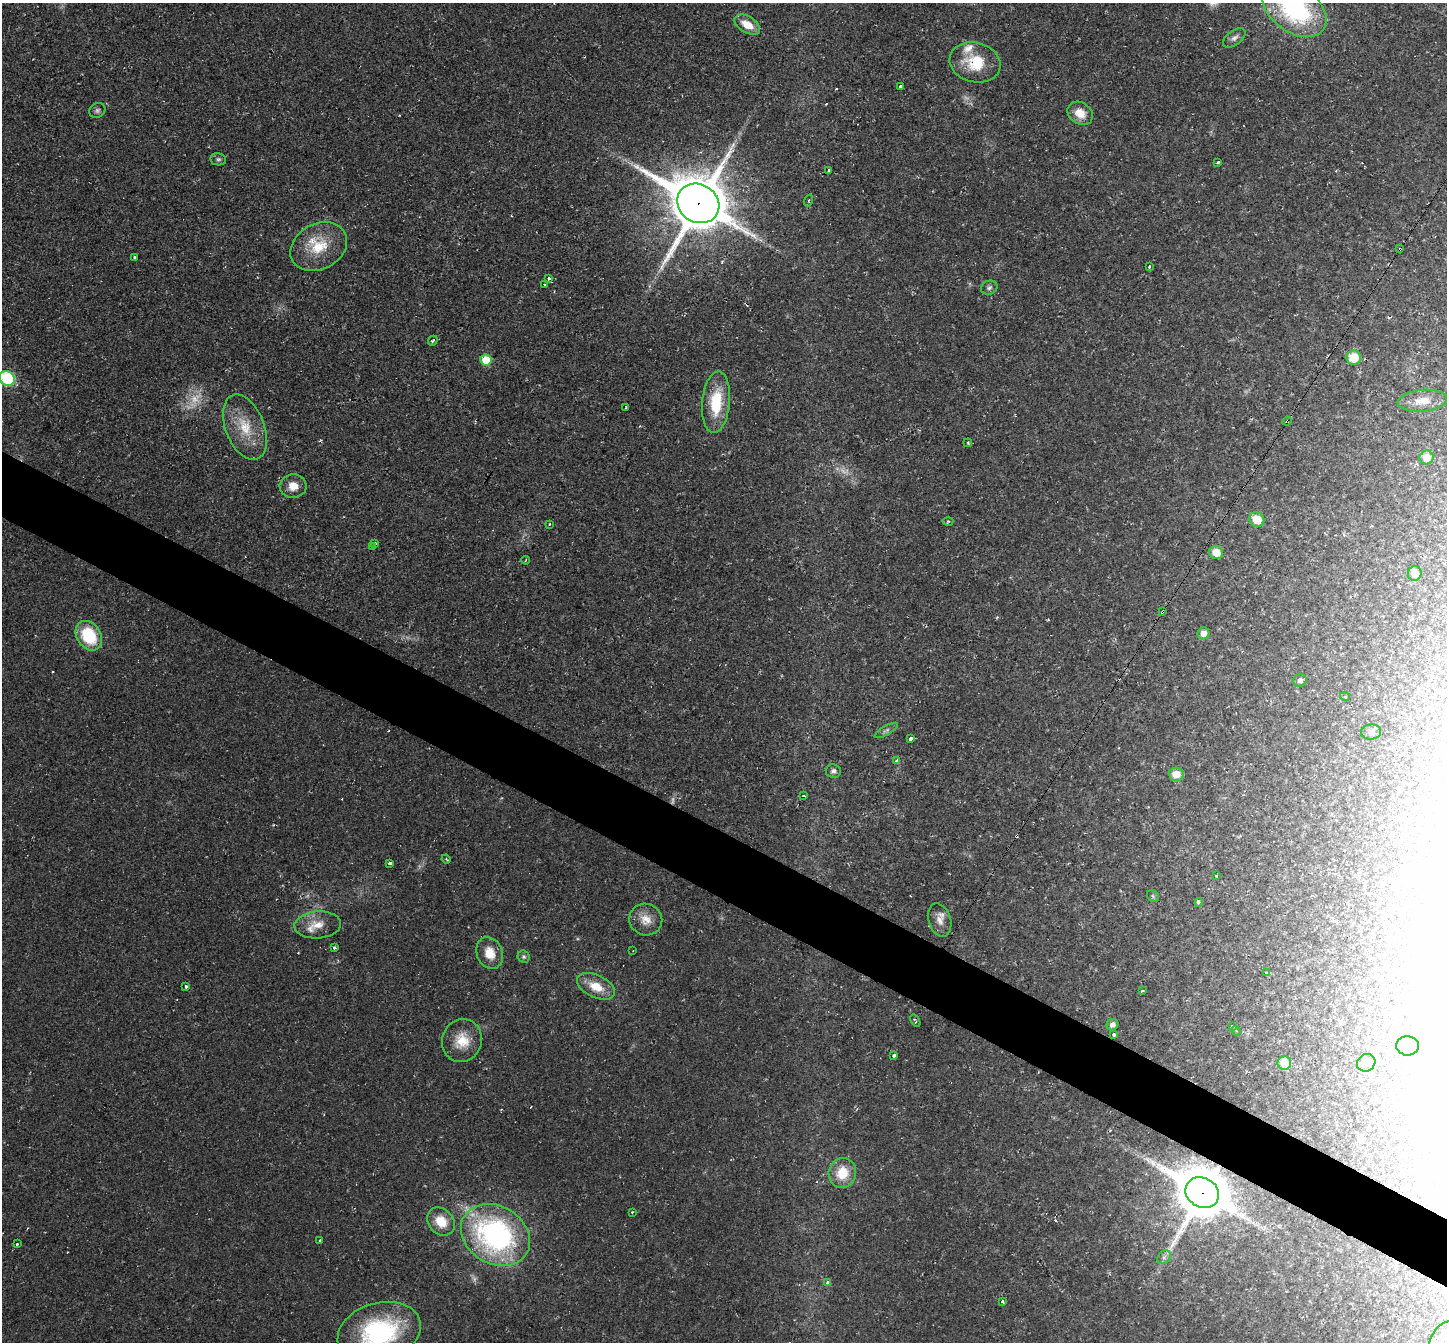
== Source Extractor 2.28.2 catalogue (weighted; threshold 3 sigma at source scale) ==
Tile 6 of 4 x 4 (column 2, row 2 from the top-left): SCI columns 1446-2890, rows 2827-4166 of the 5780 x 5789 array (HDU 1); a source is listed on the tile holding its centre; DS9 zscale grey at full resolution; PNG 1449 x 1344 px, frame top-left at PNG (2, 3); each listed source drawn as its Kron ellipse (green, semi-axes under 4 px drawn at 4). Shown black and unused: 5% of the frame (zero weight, under 2 of 3 exposures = <1% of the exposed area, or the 3 px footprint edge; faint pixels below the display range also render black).
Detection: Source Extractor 2.28.2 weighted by HDU 2 'WHT'; one run over the whole footprint, this tile lists its part. Background 0.0216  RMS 0.006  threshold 0.0269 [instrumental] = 3 sigma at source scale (4.5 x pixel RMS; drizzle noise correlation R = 1.50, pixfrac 1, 0.05/0.05 arcsec/px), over >= 5 px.
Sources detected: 109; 4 too faint to see at this stretch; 3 inside a brighter object's white glare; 10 cosmic-ray / hot-pixel residue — neither listed nor drawn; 3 inside a brighter listed object's ellipse — not listed separately; the other 89 listed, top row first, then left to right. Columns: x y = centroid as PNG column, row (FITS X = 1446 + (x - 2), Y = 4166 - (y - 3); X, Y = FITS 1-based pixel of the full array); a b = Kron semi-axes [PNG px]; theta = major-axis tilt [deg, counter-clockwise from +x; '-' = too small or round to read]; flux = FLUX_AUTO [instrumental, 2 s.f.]
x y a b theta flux
1294 8 36 23 -37 97
747 25 14 8 -32 9.7
1234 38 13 7 36 2.7
975 62 26 20 -14 23
900 86 3 3 - 16
97 110 8 7 - 1.7
1080 113 13 10 -34 8.7
218 159 8 6 -9 1.4
1218 162 3 3 - 1.4
828 170 3 3 - 1.9
809 200 6 3 71 0.78
698 203 22 19 -31 3900
319 247 30 22 29 24
1400 249 3 3 - 0.69
134 257 3 3 - 1.4
1149 267 3 3 - 2.1
549 278 3 3 - 1.8
544 285 3 3 - 1.5
989 288 8 6 20 1.8
433 341 5 3 - 0.87
1354 358 7 7 - 16
486 360 6 5 - 16
7 378 8 7 - 61
1422 401 25 11 5 9.3
716 402 31 14 85 27
626 407 3 3 - 1.1
1287 421 5 3 - 0.67
245 427 34 19 -68 21
968 443 4 3 - 0.65
1426 457 7 7 - 6.9
293 486 13 12 - 7.5
1257 520 8 7 - 11
948 521 5 3 - 0.63
549 524 3 3 - 1.6
375 543 3 3 - 2.5
372 547 3 3 - 1.2
1216 553 7 6 - 8
526 560 4 2 - 0.49
1415 573 7 7 - 5.2
1163 611 3 3 - 2.8
1203 633 6 6 - 3.9
89 636 16 12 -57 31
1300 680 7 6 - 2.2
1345 697 5 3 - 0.48
886 730 13 4 30 1.9
1371 732 10 7 5 2.1
910 739 3 3 - 24
896 761 3 3 - 2.7
833 771 7 7 - 1.8
1176 774 7 6 - 8.5
804 796 3 3 - 1.6
446 859 4 3 - 0.6
390 863 3 3 - 4.7
1216 876 3 2 - 0.69
1153 896 6 5 - 0.94
1199 902 4 3 - 1.5
646 920 16 16 - 8.3
940 920 17 11 -72 5
318 925 23 13 4 9.9
334 948 3 3 - 1.6
633 951 2 2 - 0.34
490 953 16 13 -68 9.9
524 957 6 5 - 1.2
1267 973 4 3 - 3.4
186 986 3 3 - 4.5
596 986 20 11 -26 12
1142 990 3 3 - 2
915 1021 7 3 -58 0.82
1112 1025 6 5 - 2.8
1232 1026 3 3 - 3
1236 1031 5 4 - 0.7
1114 1034 3 3 - 4.5
462 1041 22 19 72 14
1407 1046 11 9 -3 6
894 1055 3 3 - 2.5
1284 1063 7 7 - 7.5
1366 1063 9 8 - 5.7
842 1173 15 13 75 16
1202 1193 17 14 -30 3100
632 1212 4 2 - 0.49
441 1221 15 12 -47 13
495 1235 36 29 -31 150
320 1240 3 3 - 8.6
17 1244 3 3 - 2
1164 1257 7 6 - 1.7
828 1283 3 3 - 6.3
1002 1302 3 3 - 4.3
379 1332 42 29 17 84
1444 1337 19 11 50 5.1
Overlapping masked pixels (flux is a lower limit): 5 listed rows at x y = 698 203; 1400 249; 1287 421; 1163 611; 1202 1193
Isophote crosses this tile's border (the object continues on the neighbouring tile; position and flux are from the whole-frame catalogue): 4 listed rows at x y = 1294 8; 7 378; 379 1332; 1444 1337